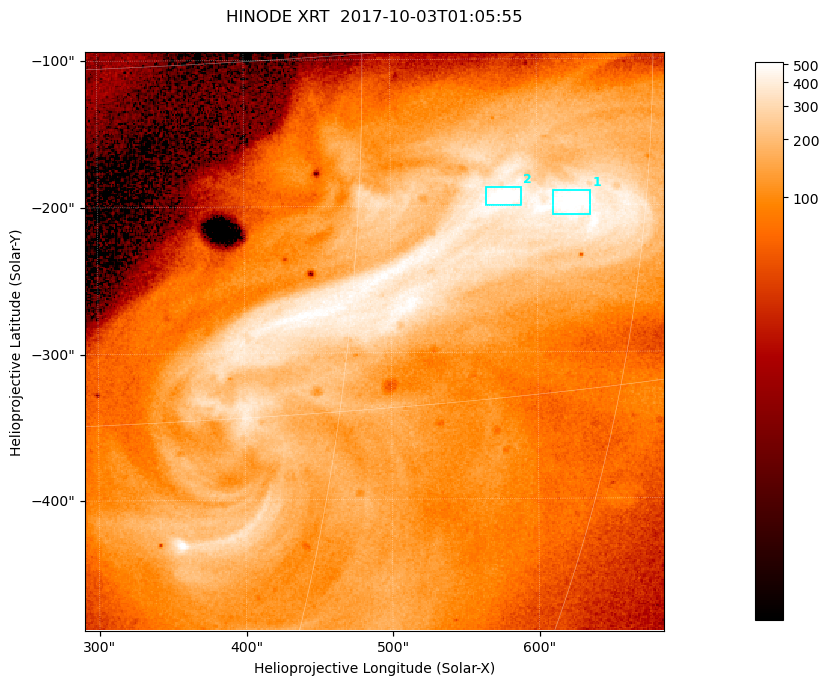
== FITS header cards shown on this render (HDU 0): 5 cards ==
TELESCOP= 'HINODE  '           /
INSTRUME= 'XRT     '           /
DATE_OBS= '2017-10-03T01:05:55.219' /
CTYPE1  = 'Solar-X '           /
CTYPE2  = 'Solar-Y '           /

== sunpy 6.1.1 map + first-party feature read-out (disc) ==
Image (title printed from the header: HINODE XRT  2017-10-03T01:05:55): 384 x 384 px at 1.03 arcsec/px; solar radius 958 arcsec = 932 px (partial field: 5.4% of the solar disc is inside the frame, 100% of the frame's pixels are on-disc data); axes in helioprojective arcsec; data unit not stated in the header (colour bar unlabelled)
Orientation: roll -0.357 deg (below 1 deg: not rotated)
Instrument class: DISC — disc imager (sunpy class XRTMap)
Bright regions (active regions / flare kernels): reference = the on-disc median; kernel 3 px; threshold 5 sigma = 392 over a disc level ~108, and >= 1.15x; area >= 147 px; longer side >= 5 px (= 5.1 arcsec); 2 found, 2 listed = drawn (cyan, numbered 1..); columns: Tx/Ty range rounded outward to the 5 arcsec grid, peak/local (2 s.f.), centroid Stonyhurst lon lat
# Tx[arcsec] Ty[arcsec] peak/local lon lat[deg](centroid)
1 610..640 -210..-190 5.5 +41 -7
2 565..590 -200..-185 5.7 +37 -6